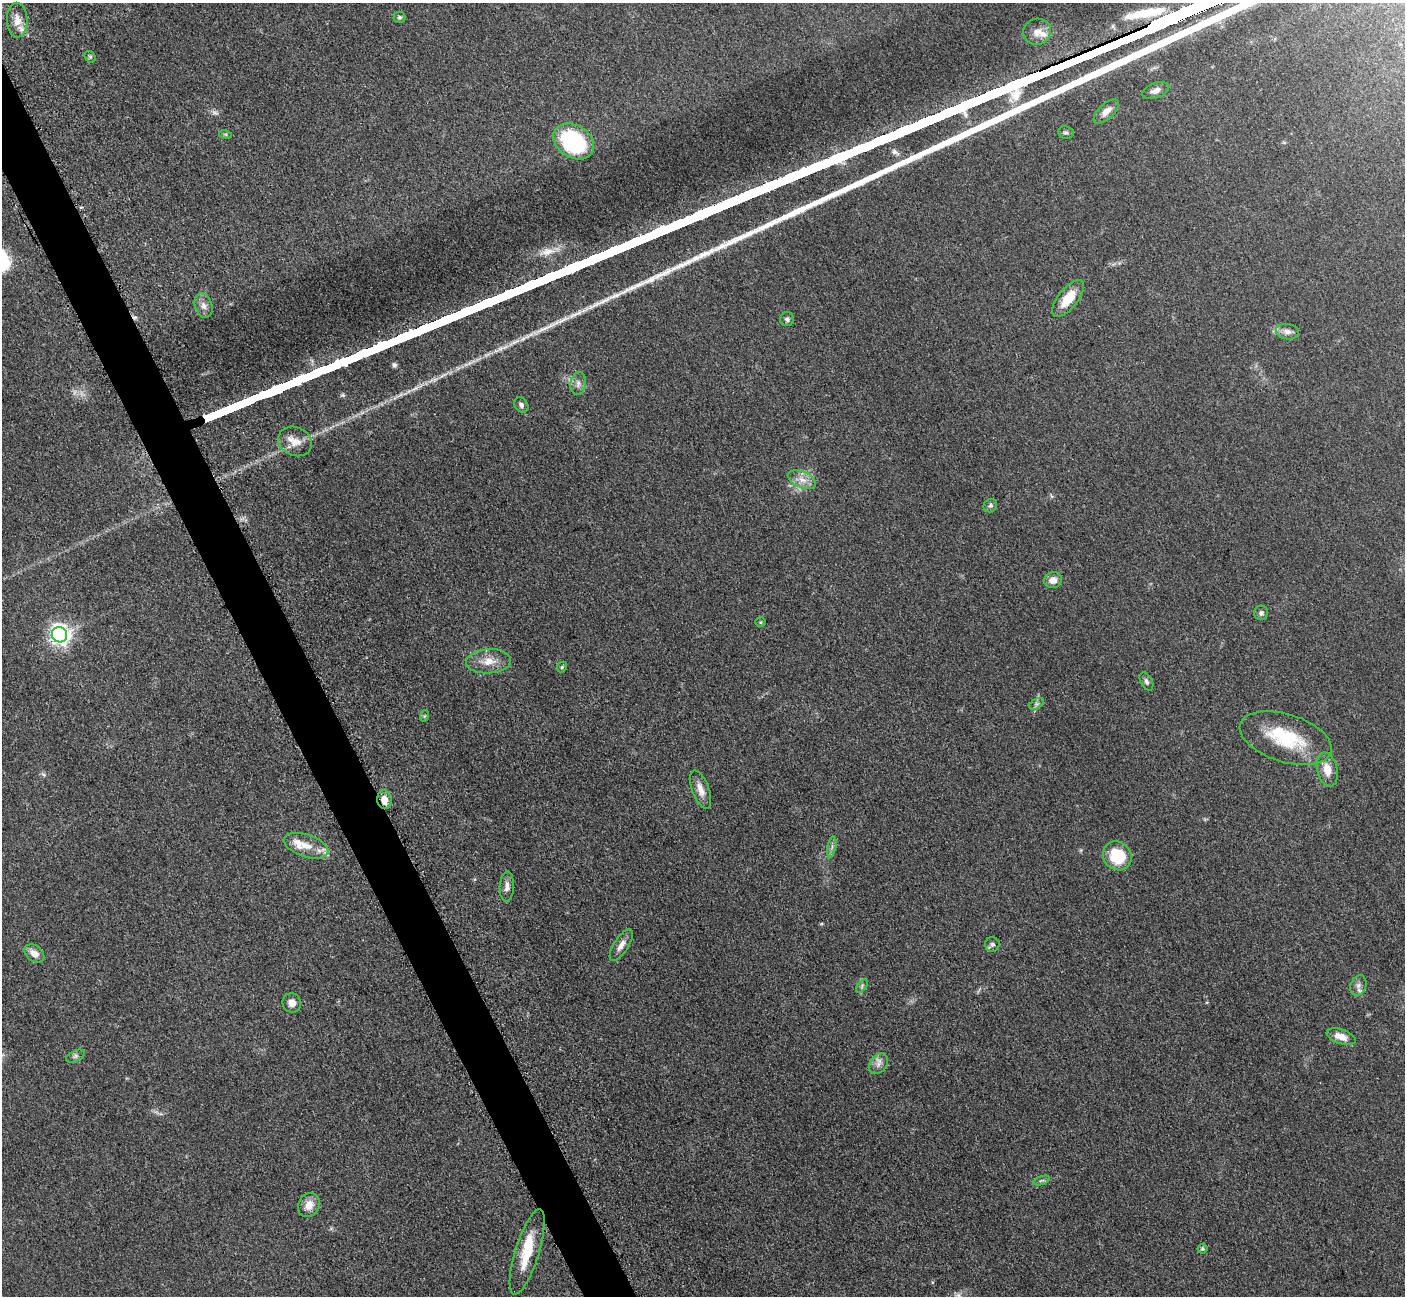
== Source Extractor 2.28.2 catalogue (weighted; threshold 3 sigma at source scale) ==
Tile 11 of 4 x 4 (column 3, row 3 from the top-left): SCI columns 2827-4229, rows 1591-2884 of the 5699 x 5661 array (HDU 1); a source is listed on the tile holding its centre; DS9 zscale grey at full resolution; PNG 1407 x 1298 px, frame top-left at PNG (2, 3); each listed source drawn as its Kron ellipse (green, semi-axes under 4 px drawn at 4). Shown black and unused: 3% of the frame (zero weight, under 3 of 5 exposures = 4% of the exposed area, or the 3 px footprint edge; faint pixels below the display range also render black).
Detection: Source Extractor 2.28.2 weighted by HDU 2 'WHT'; one run over the whole footprint, this tile lists its part. Background 0.053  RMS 0.0056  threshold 0.0253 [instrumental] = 3 sigma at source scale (4.5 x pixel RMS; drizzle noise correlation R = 1.50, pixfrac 1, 0.05/0.05 arcsec/px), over >= 5 px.
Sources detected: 54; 1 too faint to see at this stretch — neither listed nor drawn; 5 inside a brighter listed object's ellipse — not listed separately; the other 48 listed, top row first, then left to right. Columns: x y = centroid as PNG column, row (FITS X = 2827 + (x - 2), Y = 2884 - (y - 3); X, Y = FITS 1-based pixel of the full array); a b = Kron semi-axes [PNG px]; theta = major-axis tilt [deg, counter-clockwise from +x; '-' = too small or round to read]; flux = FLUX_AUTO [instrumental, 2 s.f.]
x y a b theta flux
400 17 6 5 - 1.1
17 20 17 10 -87 5.9
1037 32 14 13 - 6.1
90 57 6 5 - 1
1156 90 14 7 20 3.7
1106 111 16 7 43 5.2
1066 133 8 6 -8 1.4
225 134 6 4 -18 0.78
574 141 22 16 -33 57
1068 298 22 9 51 12
203 306 12 8 -72 3.5
787 319 7 7 - 1.6
1287 332 12 7 -8 3.1
578 384 11 7 81 2.9
521 405 8 6 -52 1.9
295 441 17 14 -25 7.5
802 480 15 8 -24 5
990 506 7 6 - 1.3
1053 580 9 8 - 4.2
1261 613 7 7 - 1.6
761 622 5 5 - 0.81
59 635 8 7 - 320
488 661 22 12 3 8.6
562 667 6 4 47 0.82
1146 681 10 6 -63 1.7
1036 704 8 5 31 1.4
424 716 6 3 70 0.65
1286 738 48 24 -17 34
1327 770 17 10 -77 7.5
701 790 20 8 -70 5.6
384 800 9 7 -83 6
306 846 23 11 -18 8.7
832 847 10 3 79 1.5
1117 856 15 13 -45 22
507 887 15 7 87 3.2
992 944 7 7 - 1.5
621 945 18 7 57 4.1
34 954 11 7 -40 5.1
1358 985 10 7 68 2.5
862 986 7 4 55 1
292 1003 10 9 - 4.2
1341 1037 15 7 -19 5.7
75 1056 10 5 25 1.5
878 1064 11 8 50 3.1
1041 1181 9 3 19 1.1
309 1205 12 10 58 6.1
1202 1249 5 4 - 1.1
527 1252 44 12 73 18
Overlapping masked pixels (flux is a lower limit): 1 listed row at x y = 384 800
Unlisted compact peaks at least as high as the median listed source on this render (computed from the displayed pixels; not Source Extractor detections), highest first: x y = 394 365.